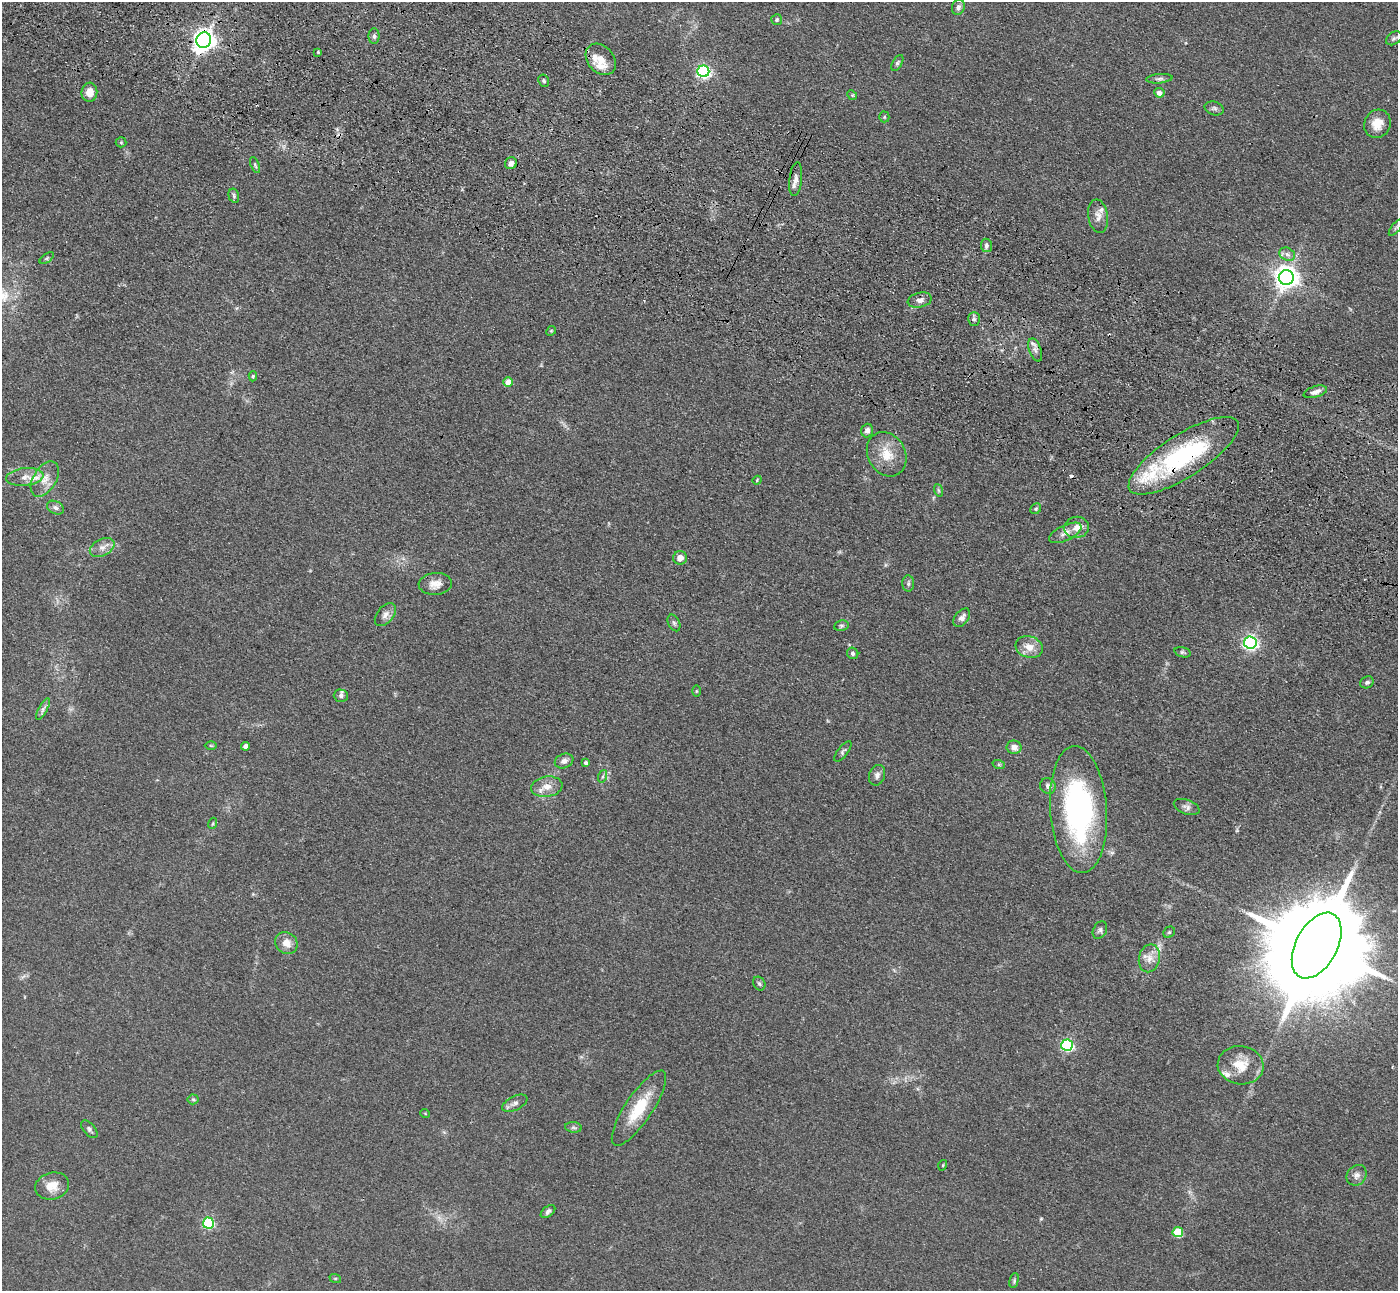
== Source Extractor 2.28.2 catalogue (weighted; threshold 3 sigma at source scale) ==
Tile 11 of 4 x 4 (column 3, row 3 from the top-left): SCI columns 2853-4248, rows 1543-2831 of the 5703 x 5795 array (HDU 1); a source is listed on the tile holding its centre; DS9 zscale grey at full resolution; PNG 1400 x 1293 px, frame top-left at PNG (2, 2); each listed source drawn as its Kron ellipse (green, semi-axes under 4 px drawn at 4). Shown black and unused: <1% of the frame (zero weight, under 3 of 4 exposures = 6% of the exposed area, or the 3 px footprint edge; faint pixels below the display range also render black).
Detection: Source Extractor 2.28.2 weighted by HDU 2 'WHT'; one run over the whole footprint, this tile lists its part. Background 0.0663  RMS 0.006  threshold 0.0268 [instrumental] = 3 sigma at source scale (4.5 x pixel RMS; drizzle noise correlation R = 1.50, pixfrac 1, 0.05/0.05 arcsec/px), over >= 5 px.
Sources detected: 108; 4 cosmic-ray / hot-pixel residue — neither listed nor drawn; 6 inside a brighter listed object's ellipse — not listed separately; the other 98 listed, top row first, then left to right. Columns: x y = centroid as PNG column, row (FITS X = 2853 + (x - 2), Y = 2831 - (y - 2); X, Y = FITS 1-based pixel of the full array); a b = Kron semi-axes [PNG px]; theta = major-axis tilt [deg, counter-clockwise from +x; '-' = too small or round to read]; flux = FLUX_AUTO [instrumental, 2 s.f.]
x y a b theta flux
958 7 8 6 68 2
777 20 5 5 - 1
374 36 7 5 89 1.6
1394 38 9 6 35 1.4
204 40 8 7 - 430
318 52 3 3 - 0.57
601 59 17 13 -49 7.3
897 63 9 4 61 1.2
703 71 6 6 - 120
1159 79 13 4 6 1.9
544 81 6 5 - 1.2
89 92 9 8 - 6
1159 93 5 4 - 3.4
852 95 5 4 - 0.75
1214 108 10 6 -17 1.7
884 117 5 5 - 0.79
1377 124 14 13 - 8.2
121 142 5 5 - 0.76
511 163 6 5 - 2.4
255 165 8 3 -67 0.98
796 179 17 6 83 3.6
234 196 7 5 -75 1.2
1098 216 17 10 -81 4.6
1396 228 10 3 50 0.98
986 245 7 5 -82 1.4
1287 254 8 6 -27 2.2
47 258 8 4 36 0.99
1286 277 7 7 - 540
920 300 12 7 12 3.1
974 319 7 5 -90 1.6
551 331 5 4 - 0.66
1035 350 12 6 -71 2.8
253 376 5 4 - 0.82
508 382 5 4 - 8.1
1315 392 12 5 17 3
867 430 7 5 71 2.5
887 454 23 18 -60 13
1184 456 64 21 32 81
25 477 19 9 7 6.2
45 479 19 11 60 7.5
757 480 4 4 - 0.63
938 490 6 4 -71 0.82
55 508 9 6 -26 2
1036 509 6 5 - 0.85
1076 527 12 10 14 5.1
1065 533 17 7 25 4.5
102 547 13 8 27 4.2
680 558 7 7 - 4.5
435 584 16 11 4 5.7
908 584 8 6 89 1.5
385 614 13 8 49 3.5
962 618 10 6 52 3.4
674 623 9 5 -63 1.3
841 626 7 5 7 1.3
1250 643 6 6 - 170
1029 647 14 10 -17 7
1183 652 8 5 -17 1.2
853 653 6 5 - 1.4
1367 682 7 5 27 1.4
696 691 5 3 - 0.62
341 696 7 6 - 1.7
43 709 12 4 61 1.8
211 745 6 4 -1 0.62
245 746 4 4 - 3.4
1014 747 7 6 - 3.5
843 751 12 5 52 1.5
564 761 9 7 21 2.9
586 763 4 4 - 1.2
999 765 6 4 -19 0.83
877 775 10 8 70 2.8
603 776 6 4 71 1
1048 786 8 7 - 2.6
547 787 16 10 9 6.5
1187 807 13 7 -20 2.6
1078 809 63 28 -86 130
213 823 5 3 - 0.63
1100 930 9 6 62 1.7
1169 932 6 5 - 0.97
286 943 12 10 -40 6.3
1317 946 35 20 62 20000
1149 958 14 10 77 5.8
759 983 7 5 -58 1.2
1067 1045 6 5 - 89
1241 1065 23 19 -8 14
193 1099 5 5 - 0.93
515 1103 14 7 27 2.9
639 1108 44 13 56 23
425 1113 5 3 - 0.51
573 1127 8 5 -7 1.3
89 1129 10 5 -50 1.6
943 1165 5 3 - 0.55
1357 1175 11 9 51 3.2
52 1186 17 13 15 8.6
548 1212 8 5 39 1.7
208 1223 5 5 - 72
1178 1232 5 5 - 25
335 1278 6 4 -18 0.66
1014 1281 8 4 77 1.1
Overlapping masked pixels (flux is a lower limit): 2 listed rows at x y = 204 40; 1184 456
Isophote crosses this tile's border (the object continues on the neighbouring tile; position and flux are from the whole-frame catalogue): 1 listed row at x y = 1317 946